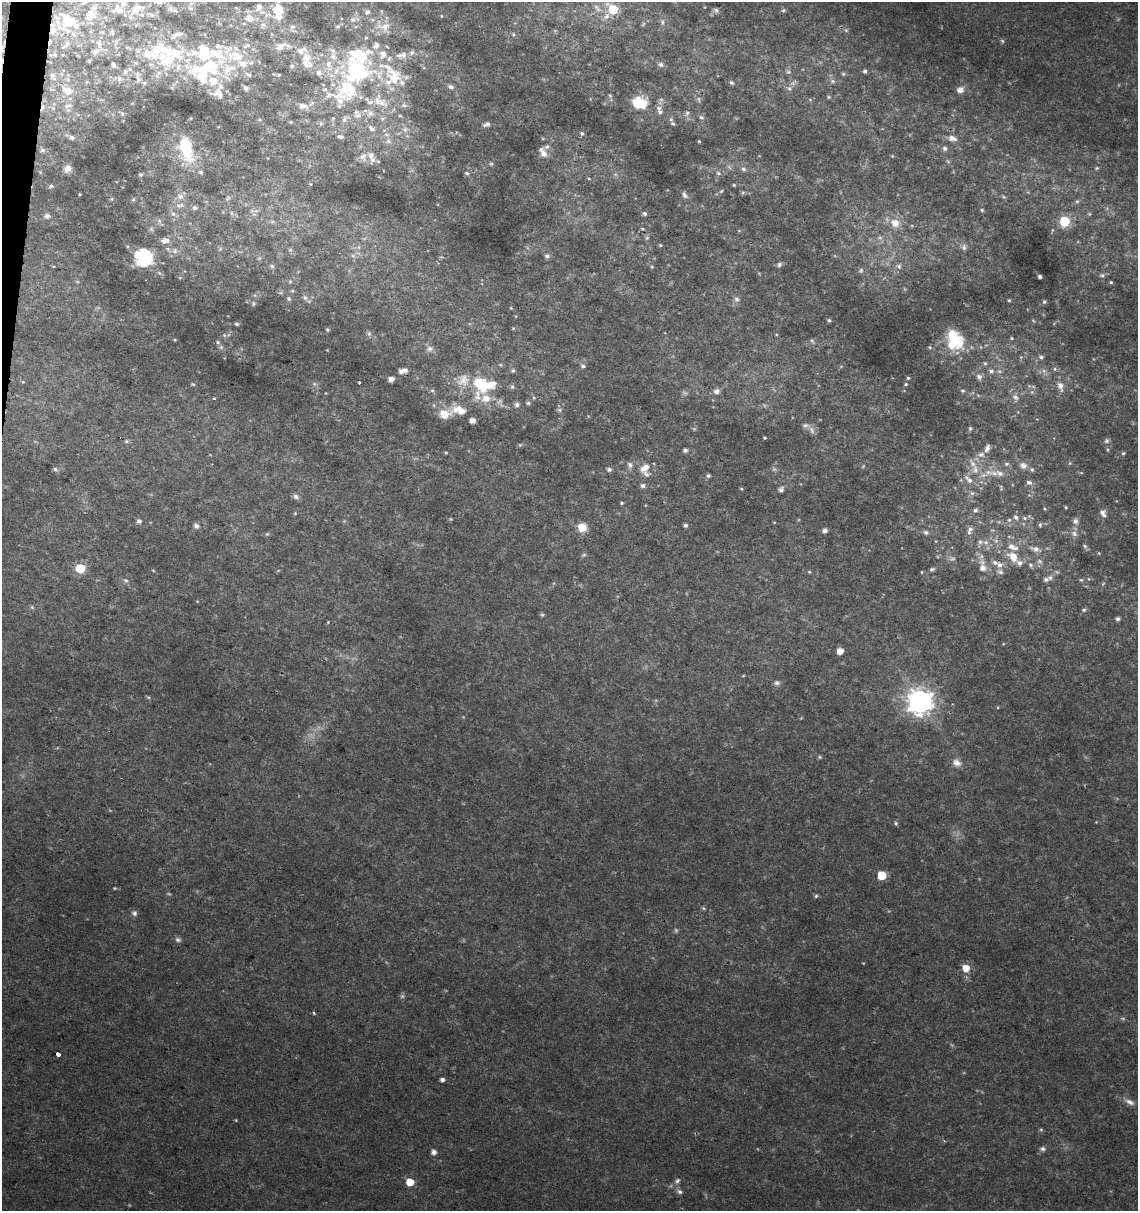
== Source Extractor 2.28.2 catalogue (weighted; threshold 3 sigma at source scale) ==
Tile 11 of 4 x 4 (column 3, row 3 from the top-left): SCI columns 2500-3635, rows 1219-2427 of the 5057 x 4845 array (HDU 1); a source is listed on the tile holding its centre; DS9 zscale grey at full resolution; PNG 1140 x 1213 px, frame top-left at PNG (2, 2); no overlay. Shown black and unused: <1% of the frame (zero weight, under 2 of 3 exposures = <1% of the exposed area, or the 3 px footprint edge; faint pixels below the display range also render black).
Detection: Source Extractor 2.28.2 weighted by HDU 2 'WHT'; one run over the whole footprint, this tile lists its part. Background 0.0279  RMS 0.005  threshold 0.0225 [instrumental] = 3 sigma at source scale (4.5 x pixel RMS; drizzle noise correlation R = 1.50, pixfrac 1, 0.0396/0.0396 arcsec/px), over >= 5 px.
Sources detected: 410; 35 too faint to see at this stretch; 1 inside a brighter object's white glare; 4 cosmic-ray / hot-pixel residue — not listed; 71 inside a brighter listed object's ellipse — not listed separately; the other 299 listed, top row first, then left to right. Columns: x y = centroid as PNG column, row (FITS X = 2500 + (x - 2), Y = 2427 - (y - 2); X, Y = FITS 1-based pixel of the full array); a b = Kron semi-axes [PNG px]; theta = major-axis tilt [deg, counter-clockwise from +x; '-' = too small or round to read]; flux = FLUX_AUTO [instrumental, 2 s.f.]
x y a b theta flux
259 7 6 6 - 2.5
191 8 7 5 -41 1.3
136 9 20 11 34 8
172 9 15 6 -23 1.8
598 9 9 9 - 3.2
613 9 8 7 - 26
119 10 14 9 -43 5.5
716 10 7 6 - 1.3
783 10 6 5 - 0.9
278 11 15 8 -86 13
367 12 8 6 56 1.6
151 15 7 6 - 1.3
441 16 4 2 - 0.32
250 18 12 9 -21 3.9
69 21 27 20 -3 29
662 22 10 6 -85 1.7
263 25 7 6 - 1.3
338 26 6 5 - 1.1
292 27 9 6 16 1.5
384 27 20 10 -7 6.4
846 30 6 5 - 0.86
102 32 5 5 - 0.84
112 32 7 5 -72 0.89
513 34 6 6 - 1
366 38 5 4 - 0.53
116 41 7 6 - 1.5
67 43 10 7 49 2.8
99 43 10 7 -73 2.8
218 46 13 7 -15 3.1
246 46 12 5 28 1.8
281 46 13 8 31 4.1
2 48 11 5 -84 2
162 50 41 20 -8 26
53 55 16 5 -6 2.2
402 55 17 9 7 4.3
136 63 6 4 -41 0.64
113 64 5 3 - 0.92
306 64 21 12 -20 7.8
660 64 8 7 - 1.7
205 68 59 19 13 43
125 71 7 6 - 1.4
865 71 5 5 - 0.98
357 72 40 33 -8 67
788 72 7 6 - 1.2
248 74 10 6 -31 1.5
843 74 6 5 - 0.74
279 75 5 4 - 0.69
52 76 11 7 -62 2.1
119 79 8 7 - 1.6
138 80 8 6 61 1.4
833 81 8 6 1 1.4
144 83 5 5 - 0.65
402 83 8 6 -34 1.5
731 83 6 5 - 1.1
450 87 9 6 -17 1.8
246 88 7 6 - 1.6
789 88 7 6 - 1.4
960 90 10 8 18 3.2
67 91 16 10 -31 6.1
218 93 15 10 -13 5
610 96 6 5 - 0.77
829 97 5 4 - 0.65
377 102 14 11 -80 5.4
640 103 16 11 -11 17
404 105 9 5 -14 1.3
68 106 12 5 19 1.8
303 106 14 8 -18 4
658 108 7 7 - 1.9
370 113 10 8 49 2.6
687 113 8 6 72 1.6
122 114 6 5 - 0.73
358 115 11 7 -5 2.5
400 116 5 3 - 0.5
701 117 7 6 - 1.3
333 118 5 4 - 0.53
671 119 6 5 - 1.1
259 120 5 3 - 0.61
344 120 9 6 74 1.6
291 122 4 4 - 0.57
486 124 9 6 14 1.7
371 129 9 6 -53 1.8
405 130 8 8 - 2.3
582 134 5 5 - 1.1
341 137 6 4 -4 1.3
71 138 6 5 - 1.5
952 138 11 7 -21 3.4
388 141 8 6 -14 1.6
699 141 4 3 - 0.47
945 148 6 6 - 1.5
186 149 30 15 -75 22
42 150 6 6 - 1.6
543 152 13 7 -62 3.1
363 157 11 9 66 3
373 160 8 6 58 1.7
491 164 5 5 - 0.78
1097 168 6 5 - 0.82
67 169 9 7 47 3
743 169 7 6 - 1.4
201 172 6 5 - 1
467 173 7 5 -42 1.2
718 173 8 6 -17 1.4
140 174 4 4 - 1.1
589 179 4 4 - 0.83
734 185 5 4 - 0.58
51 186 6 5 - 0.94
721 191 6 4 44 0.68
743 192 7 4 1 0.89
80 194 3 2 - 0.41
685 195 10 5 -59 1.6
180 196 10 8 -33 3.7
1004 197 6 4 -43 0.71
228 198 9 5 44 1.2
112 199 5 5 - 0.73
133 200 6 5 - 0.81
1077 201 6 5 - 0.98
178 206 10 7 -50 2.9
195 208 6 6 - 1.9
982 210 5 4 - 0.73
252 211 6 5 - 1.2
231 213 6 4 -89 0.89
173 214 9 7 -28 2.4
644 214 6 5 - 1.1
47 216 7 6 - 1.7
1064 221 6 6 - 36
895 223 13 11 -19 6.9
151 229 6 5 - 1.1
642 229 6 3 -8 0.59
647 238 6 5 - 0.96
880 238 8 5 -15 1.6
165 240 13 8 2 3.7
660 245 4 3 - 0.61
964 247 8 7 - 1.8
220 249 7 4 45 0.87
290 250 5 5 - 0.76
175 251 9 7 -49 2.4
353 256 7 4 -1 1.1
547 256 7 6 - 1.4
143 258 7 7 - 170
259 258 5 5 - 0.73
779 265 6 5 - 1.3
272 266 5 5 - 1.2
899 266 9 7 -29 1.8
652 267 5 4 - 0.56
861 270 8 6 58 1.2
1102 275 7 6 - 1.2
1040 277 4 3 - 1.6
180 278 5 3 - 0.5
290 281 5 5 - 0.71
1111 282 4 4 - 0.69
292 291 5 4 - 0.71
305 298 7 6 - 1.6
289 299 6 5 - 1
737 299 9 7 -70 1.9
1009 300 4 4 - 0.59
1044 302 4 4 - 0.79
253 303 7 4 -83 0.78
511 308 5 3 - 0.42
829 320 5 4 - 0.79
237 324 4 4 - 0.87
513 328 4 4 - 0.55
327 329 4 4 - 0.85
369 333 7 5 -71 1.2
224 335 5 5 - 0.83
1012 338 5 4 - 0.56
175 340 4 3 - 0.43
812 341 7 4 -64 0.83
953 343 26 13 42 18
221 347 6 6 - 1.1
930 347 5 4 - 0.7
430 349 9 8 - 2.2
327 350 3 3 - 0.36
1041 357 6 5 - 1.2
985 363 6 5 - 0.84
500 365 6 5 - 0.68
583 366 5 5 - 1.3
1055 369 6 5 - 0.93
401 371 6 5 - 2
513 371 5 5 - 0.99
991 371 7 6 - 1.8
979 377 7 7 - 2.1
908 378 4 4 - 0.71
391 379 5 4 - 3.4
463 380 20 17 44 9.2
23 382 5 4 - 0.62
359 383 3 3 - 0.89
481 383 15 12 -36 20
193 384 5 4 - 0.57
906 384 4 3 - 0.62
1060 386 11 7 -72 3.7
512 387 7 5 89 0.99
432 390 5 5 - 0.85
717 391 9 7 13 2
963 391 6 4 -1 0.79
478 396 23 11 71 6.7
1015 397 9 7 -40 2.2
214 398 4 4 - 0.43
528 403 5 5 - 1.2
517 405 6 5 - 1.8
559 410 7 5 -2 1.2
444 414 21 11 23 8
472 420 5 4 - 3.1
806 425 12 7 -4 2
970 428 5 4 - 0.96
765 438 3 3 - 0.65
126 441 6 5 - 0.91
1107 441 7 7 - 1.4
987 448 9 5 70 2.1
685 450 4 4 - 1.6
446 453 4 4 - 0.54
1123 453 5 4 - 0.72
981 454 9 7 3 2.4
972 463 17 7 -57 4.5
1070 463 5 5 - 0.68
1006 464 6 5 - 1
630 465 8 7 - 2.2
1023 465 9 8 - 2.6
55 469 7 5 -32 1.2
609 469 5 5 - 1.4
1032 470 7 5 -57 0.94
988 472 13 7 -5 4.4
646 474 14 10 -42 3.2
708 476 6 5 - 1.2
970 480 9 7 -30 2.6
1029 482 8 6 -15 1.7
643 486 6 5 - 1.9
1001 488 8 4 -77 0.75
741 489 4 4 - 0.54
781 490 6 6 - 1.8
972 493 6 6 - 1.3
1029 495 5 5 - 0.68
296 497 8 6 -17 2
622 503 4 3 - 0.75
1066 507 4 3 - 0.59
975 510 7 6 - 1.4
295 513 5 4 - 0.51
1103 513 11 7 -62 2.5
1016 517 7 6 - 1.9
1024 518 7 5 -23 1.3
451 519 5 4 - 0.53
1009 520 6 6 - 1.3
139 521 6 5 - 1.8
1075 521 7 6 - 2.4
686 525 5 4 - 1.4
1040 525 7 4 89 0.96
196 526 7 7 - 1.9
582 527 8 8 - 9.5
825 530 5 5 - 1.8
970 530 13 7 74 3
992 530 8 3 5 0.62
926 532 6 5 - 1.6
1074 533 10 8 -74 2.7
986 542 9 7 9 2.9
1085 546 7 5 -41 1
1035 549 16 7 -18 4.3
1099 553 5 4 - 0.54
584 555 7 5 21 0.87
1013 556 16 10 -51 7.9
1040 561 8 6 -37 1.7
999 565 8 7 - 2.9
1031 565 7 6 - 1.5
983 567 17 9 -79 6.6
80 568 6 6 - 25
932 569 7 5 21 1.2
153 570 5 3 - 0.44
809 572 5 4 - 0.6
922 572 5 3 - 0.42
1050 578 8 6 21 2
126 580 8 5 -37 1.3
1081 580 5 5 - 0.78
197 601 4 3 - 0.32
32 607 6 5 - 0.83
1084 610 6 5 - 0.97
1118 619 4 4 - 1.5
328 622 5 3 - 0.42
1003 644 5 3 - 0.44
840 651 5 5 - 5.5
743 676 5 3 - 0.42
777 683 8 6 -1 1.7
920 701 9 9 - 530
820 757 5 4 - 0.72
957 763 12 9 -23 3.7
896 823 6 4 -43 0.87
881 875 6 5 - 20
115 888 4 3 - 0.5
816 896 5 4 - 0.8
703 908 5 4 - 0.67
134 913 7 7 - 1.7
178 939 8 6 -16 1.5
966 968 7 6 - 6.9
314 1013 3 3 - 0.94
58 1054 4 3 - 10
442 1080 4 4 - 1.8
1129 1102 16 7 -27 3.3
1041 1130 6 4 0 0.65
1042 1149 8 7 - 1.7
434 1152 5 5 - 3.1
677 1181 9 6 46 1.7
410 1182 5 5 - 11
679 1192 8 6 -26 1.6
Overlapping masked pixels (flux is a lower limit): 1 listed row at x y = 2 48
Isophote crosses this tile's border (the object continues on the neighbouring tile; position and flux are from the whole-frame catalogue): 4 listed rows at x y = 259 7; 278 11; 69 21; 2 48